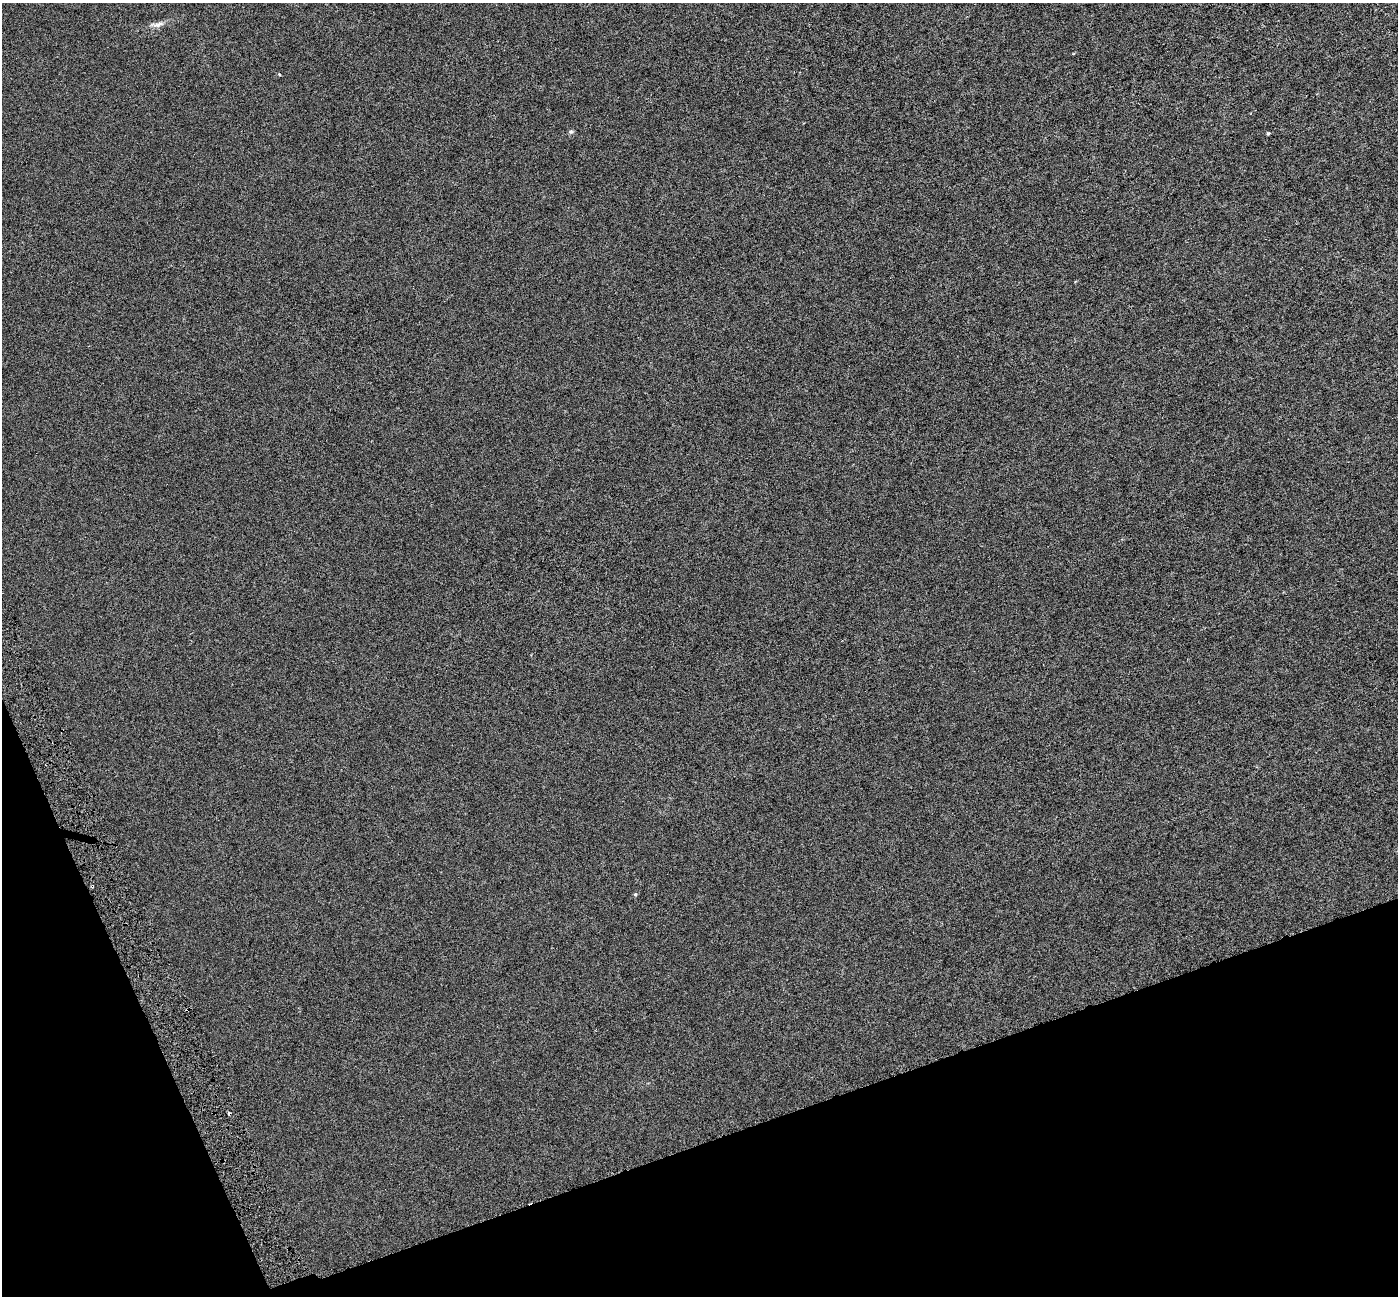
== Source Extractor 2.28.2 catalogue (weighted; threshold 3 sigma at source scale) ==
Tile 14 of 4 x 4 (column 2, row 4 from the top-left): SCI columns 1400-2795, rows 143-1436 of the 5589 x 5407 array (HDU 1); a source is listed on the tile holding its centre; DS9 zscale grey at full resolution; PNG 1400 x 1298 px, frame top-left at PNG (2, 3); no overlay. Shown black and unused: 17% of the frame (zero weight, under 3 of 6 exposures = <1% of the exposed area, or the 3 px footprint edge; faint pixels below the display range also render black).
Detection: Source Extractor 2.28.2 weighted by HDU 2 'WHT'; one run over the whole footprint, this tile lists its part. Background -4.04e-04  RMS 0.0024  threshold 0.00972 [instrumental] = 3 sigma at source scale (4.09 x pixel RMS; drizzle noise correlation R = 1.36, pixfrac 0.8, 0.0396/0.0396 arcsec/px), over >= 5 px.
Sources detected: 8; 2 cosmic-ray / hot-pixel residue — not listed; the other 6 listed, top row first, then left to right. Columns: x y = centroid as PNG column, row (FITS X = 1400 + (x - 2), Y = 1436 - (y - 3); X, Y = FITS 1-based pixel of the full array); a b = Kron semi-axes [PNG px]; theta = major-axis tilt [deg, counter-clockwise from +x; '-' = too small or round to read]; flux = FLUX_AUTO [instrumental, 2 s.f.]
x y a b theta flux
158 24 19 6 8 1.3
279 74 4 3 - 0.17
571 132 6 5 - 0.38
1268 133 4 3 - 0.25
92 886 3 3 - 0.34
635 894 5 4 - 0.27
Overlapping masked pixels (flux is a lower limit): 1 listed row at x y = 92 886